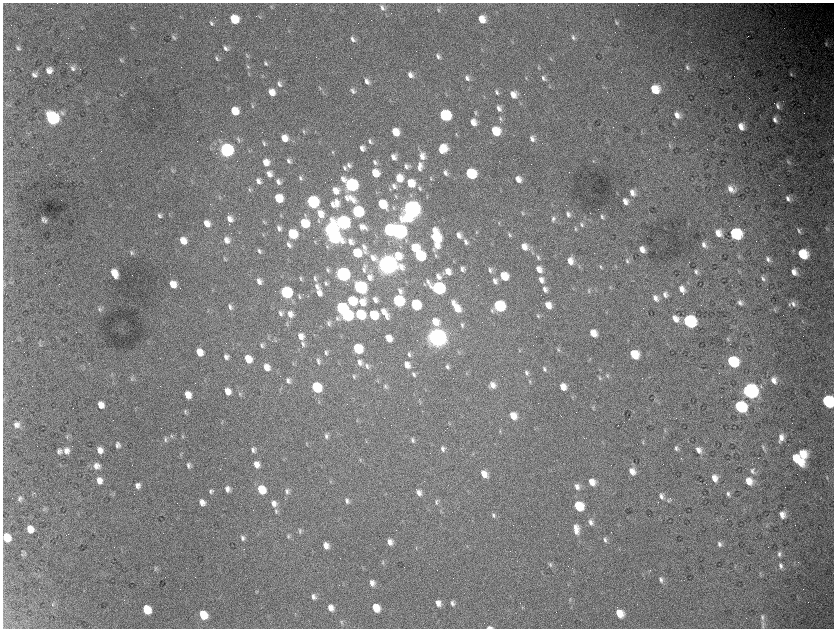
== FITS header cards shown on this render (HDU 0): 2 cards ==
NAXIS1  =                 1663 / length of data axis 1
NAXIS2  =                 1252 / length of data axis 2

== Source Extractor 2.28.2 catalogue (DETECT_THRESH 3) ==
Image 1663 x 1252 px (HDU 0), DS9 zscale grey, zoomed out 1/2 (1 PNG px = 2 x 2 image px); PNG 836 x 630 px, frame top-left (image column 2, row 1251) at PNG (3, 3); no overlay
Background 4320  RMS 76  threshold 227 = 3 sigma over >= 5 px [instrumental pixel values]
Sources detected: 461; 59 cannot appear on this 1/2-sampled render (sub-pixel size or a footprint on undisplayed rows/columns) and are not listed; the other 402 listed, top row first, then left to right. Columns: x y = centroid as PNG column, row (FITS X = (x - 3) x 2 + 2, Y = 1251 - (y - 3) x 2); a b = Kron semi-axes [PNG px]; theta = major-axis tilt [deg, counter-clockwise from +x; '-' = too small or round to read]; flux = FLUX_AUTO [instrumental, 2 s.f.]
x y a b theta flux
382 8 9 5 -57 5.6e+04
438 10 7 4 -69 2.7e+04
259 16 5 3 - 1.3e+04
234 19 7 6 - 4.8e+05
482 19 7 6 - 2.2e+05
616 22 6 3 -61 2.2e+04
211 23 7 4 -50 3.8e+04
132 27 7 3 -45 2.2e+04
173 37 7 4 -56 3.1e+04
573 37 7 4 -64 3.7e+04
353 39 8 5 -58 5.8e+04
826 44 7 4 -71 3.0e+04
18 48 7 5 -57 3.6e+04
226 48 7 4 -51 5.1e+04
247 56 6 4 -63 2.3e+04
438 56 8 4 -52 4.7e+04
217 58 6 3 -57 2.8e+04
551 59 5 3 - 1.6e+04
121 60 7 4 -55 2.7e+04
265 63 7 4 -55 3.0e+04
248 66 7 3 -52 2.3e+04
687 67 7 4 -65 3.4e+04
73 68 8 6 -41 5.5e+04
539 68 6 3 -58 1.5e+04
49 70 7 6 - 1.0e+05
249 74 6 2 -74 1.2e+04
791 74 7 3 -66 2.2e+04
34 75 5 4 - 5.0e+04
410 75 7 5 -55 9.0e+04
467 78 8 5 -58 5.8e+04
526 78 3 2 - 9.3e+03
543 78 8 4 -60 4.3e+04
367 81 7 5 -49 6.8e+04
279 84 8 6 -63 5.4e+04
549 86 7 3 -73 1.8e+04
320 88 8 3 -59 2.4e+04
655 89 7 6 - 3.8e+05
353 91 8 4 -61 4.0e+04
271 92 7 6 - 1.8e+05
497 92 7 4 -61 3.7e+04
513 95 8 6 -53 1.4e+05
252 106 6 3 -62 1.8e+04
778 106 9 5 -71 6.4e+04
499 108 7 5 -54 6.7e+04
235 111 7 6 - 3.2e+05
62 113 9 5 -57 4.6e+04
475 113 7 3 -69 2.4e+04
677 115 8 6 -57 1.0e+05
445 116 7 7 - 1.5e+06
53 118 8 7 - 4.1e+06
500 119 7 4 -64 2.6e+04
775 120 8 5 -67 7.3e+04
473 122 6 5 - 1.4e+05
741 126 7 6 - 1.5e+05
303 131 6 3 -68 1.9e+04
495 131 7 6 - 4.9e+05
395 132 6 6 - 2.6e+05
284 138 7 6 - 1.7e+05
532 139 8 5 -61 7.1e+04
239 140 8 4 -75 2.9e+04
370 141 7 4 -61 3.6e+04
264 143 7 4 -63 3.0e+04
670 146 7 3 -67 2.3e+04
362 148 6 5 - 7.9e+04
443 148 7 7 - 3.6e+05
226 150 7 7 - 5.4e+06
332 152 6 2 -71 1.2e+04
422 156 9 7 -77 1.2e+05
393 157 7 5 -64 9.0e+04
833 160 5 2 - 1.1e+04
289 161 6 4 -57 4.3e+04
593 161 4 3 - 1.1e+04
788 161 8 4 -73 3.3e+04
266 162 7 6 - 1.5e+05
375 162 8 4 -59 4.4e+04
349 165 8 5 -56 5.5e+04
420 165 10 7 -58 9.2e+04
406 167 7 5 -50 5.7e+04
344 168 7 4 -63 4.2e+04
419 168 7 4 -56 4.5e+04
172 170 7 4 -68 2.6e+04
375 173 6 6 - 2.8e+05
445 173 7 5 -59 5.6e+04
269 174 8 6 -60 1.0e+05
470 174 7 6 - 1.2e+06
300 178 6 4 -68 3.2e+04
399 178 8 7 - 2.3e+05
430 178 6 3 -71 2.1e+04
518 179 7 5 -60 1.2e+05
258 181 7 5 -60 7.2e+04
278 182 7 5 -59 6.8e+04
411 183 8 7 - 3.4e+05
351 185 8 7 - 4.2e+06
394 186 9 6 -59 8.1e+04
420 188 8 4 -67 3.4e+04
390 189 7 2 -70 1.7e+04
731 189 9 7 -54 1.4e+05
249 190 7 3 -66 2.3e+04
335 191 8 7 - 1.8e+05
632 193 8 6 -52 1.0e+05
396 196 6 4 -79 2.1e+04
219 198 4 2 - 1.1e+04
278 198 7 6 - 4.7e+05
347 198 8 5 -64 7.0e+04
788 198 8 5 -74 6.6e+04
352 199 16 7 -50 1.9e+05
625 201 7 5 -64 9.1e+04
312 202 7 6 - 3.0e+06
336 203 10 7 -81 1.4e+05
332 204 7 4 -71 6.5e+04
382 204 7 6 - 5.8e+05
393 208 7 3 -61 2.0e+04
412 209 9 8 - 1.1e+07
357 212 7 6 - 2.3e+06
523 213 6 3 -75 2.0e+04
320 214 10 7 -61 1.9e+05
568 214 8 5 -60 5.1e+04
281 215 5 3 - 1.7e+04
305 215 7 3 -74 2.3e+04
160 216 6 4 -54 4.0e+04
602 217 7 4 -61 3.2e+04
407 218 9 7 -20 5.1e+05
230 219 7 6 - 1.0e+05
553 219 8 5 89 4.5e+04
43 220 4 3 - 2.6e+04
45 221 4 2 - 2.1e+04
319 221 7 4 -69 2.7e+04
264 222 6 3 -72 1.7e+04
343 222 9 8 - 5.9e+06
304 223 7 6 - 6.4e+05
499 223 4 2 - 1.0e+04
207 224 7 6 - 1.5e+05
581 224 7 4 -69 3.4e+04
361 227 7 4 -75 5.3e+04
364 227 10 5 -52 7.3e+04
279 228 7 6 - 6.4e+04
827 228 5 3 - 1.6e+04
575 229 6 4 -68 2.3e+04
330 230 8 7 - 5.8e+06
389 230 7 6 - 2.3e+06
434 230 6 3 -79 1.1e+05
399 231 8 7 - 8.3e+06
799 231 7 4 -70 3.8e+04
476 232 5 2 - 1.3e+04
718 233 8 7 - 1.5e+05
292 234 7 6 - 8.6e+05
735 234 8 7 - 1.4e+06
263 235 4 2 - 9.6e+03
459 235 7 6 - 9.2e+04
510 235 6 4 -61 2.4e+04
333 238 8 6 -18 4.0e+06
436 238 9 7 -81 9.7e+05
227 240 7 6 - 9.6e+04
183 241 7 6 - 1.9e+05
350 242 8 6 -62 8.9e+04
466 242 8 5 -66 6.0e+04
289 245 7 5 -62 5.8e+04
436 245 8 5 -52 1.4e+05
704 245 8 5 -63 7.2e+04
327 247 6 3 -66 2.1e+04
364 247 15 4 -71 6.7e+04
524 247 8 6 -60 1.4e+05
414 248 7 7 - 3.9e+05
433 249 8 3 -71 2.8e+04
642 250 6 4 -63 1.2e+05
259 251 7 4 -65 3.6e+04
131 252 7 5 -64 3.3e+04
357 253 7 6 - 6.2e+05
802 254 8 7 - 5.5e+05
436 255 6 3 -71 2.4e+04
398 256 8 7 - 3.0e+05
420 256 7 6 - 1.3e+06
538 257 7 4 -68 3.3e+04
739 257 5 3 - 1.9e+04
373 258 10 7 -55 1.2e+05
224 259 7 3 -77 1.8e+04
768 259 7 4 -63 4.9e+04
570 261 8 6 -79 1.5e+05
627 261 7 4 -69 3.3e+04
388 264 10 8 -30 1.4e+07
364 266 8 4 -72 3.9e+04
579 266 5 3 - 1.9e+04
600 267 6 4 -64 2.2e+04
462 269 6 5 - 5.8e+04
539 269 8 6 -59 1.3e+05
327 270 6 3 -73 2.6e+04
364 270 8 4 -80 4.4e+04
490 270 7 4 -72 4.0e+04
448 271 7 6 - 1.5e+05
696 272 6 4 -66 3.6e+04
794 272 6 5 - 1.1e+05
114 273 8 5 -63 2.2e+05
342 274 7 7 - 6.3e+06
438 276 9 6 -60 9.0e+04
504 276 7 6 - 3.4e+05
369 277 9 7 -64 1.1e+05
315 278 8 4 -67 3.3e+04
301 279 6 3 -67 2.4e+04
763 279 8 4 -66 3.8e+04
541 280 8 6 -63 1.0e+05
259 281 7 5 -65 8.6e+04
495 281 7 5 -71 6.6e+04
326 283 5 3 - 2.7e+04
173 284 7 6 - 1.9e+05
3 286 7 1 -83 1.3e+04
317 287 9 6 -61 7.5e+04
360 287 8 7 - 2.7e+06
438 288 8 6 -34 3.7e+06
545 289 7 5 -64 7.6e+04
681 289 8 6 -60 1.3e+05
589 290 7 4 -84 2.6e+04
400 291 8 5 -69 5.7e+04
286 292 7 6 - 2.8e+06
319 293 7 6 - 9.7e+04
683 293 3 2 - 2.1e+04
665 295 7 6 - 6.0e+04
299 296 7 3 -70 2.3e+04
307 296 2 2 - 5.4e+03
655 298 7 6 - 7.9e+04
375 300 6 4 -63 6.9e+04
352 301 7 6 - 8.8e+05
398 301 7 6 - 2.2e+06
362 302 9 8 - 2.1e+05
453 303 7 4 -74 7.6e+04
740 303 8 5 -58 4.9e+04
789 304 6 3 -86 1.8e+04
793 304 9 6 -64 7.1e+04
415 305 7 6 - 1.1e+06
548 305 7 5 -55 1.7e+05
499 306 7 6 - 1.8e+06
230 307 7 5 -60 5.3e+04
341 308 7 6 - 2.5e+06
456 308 10 6 -75 2.5e+05
100 309 8 5 -64 4.0e+04
775 310 6 3 -64 1.6e+04
492 311 8 4 -76 3.4e+04
383 312 7 5 -79 9.0e+04
280 313 7 5 -73 5.0e+04
290 314 9 7 -55 1.1e+05
346 315 7 7 - 2.4e+06
360 315 7 6 - 1.1e+06
373 315 7 6 - 6.9e+05
386 316 10 5 -84 9.5e+04
538 316 7 4 -66 2.4e+04
337 318 8 4 -67 3.7e+04
675 319 8 6 -50 1.4e+05
689 321 8 7 - 2.6e+06
803 321 6 2 -56 1.5e+04
435 322 8 7 - 2.6e+05
329 323 8 5 -89 4.2e+04
287 324 6 3 -75 1.7e+04
462 325 7 4 -74 3.4e+04
593 333 6 5 - 2.0e+05
301 336 7 6 - 1.3e+05
437 337 9 8 - 1.3e+07
388 338 6 5 - 1.9e+05
728 339 6 4 -73 2.1e+04
39 344 7 3 -69 2.0e+04
303 344 8 5 -65 4.2e+04
262 345 7 4 -77 3.3e+04
358 349 7 6 - 9.7e+05
558 349 7 3 -67 2.3e+04
519 350 5 3 - 1.3e+04
199 352 6 5 - 2.0e+05
326 352 6 4 -67 3.3e+04
458 352 5 4 - 2.2e+04
634 354 7 6 - 4.4e+05
409 355 7 4 -73 3.5e+04
226 357 7 5 -57 5.8e+04
248 359 6 5 - 2.8e+05
318 361 9 4 -69 4.0e+04
360 362 8 7 - 8.1e+04
732 362 8 7 - 1.2e+06
293 364 4 3 - 1.2e+04
407 365 7 5 -63 1.2e+05
367 366 9 5 -74 5.3e+04
266 367 6 5 - 1.5e+05
447 367 6 4 -73 3.6e+04
544 369 7 4 -67 3.4e+04
466 373 5 3 - 1.3e+04
526 373 8 5 -71 4.4e+04
414 374 6 4 -70 3.4e+04
607 375 7 4 -64 3.1e+04
354 376 7 3 -84 2.5e+04
600 378 6 4 -61 2.7e+04
132 379 7 5 -68 3.3e+04
774 380 8 6 -68 1.2e+05
288 381 7 5 -65 5.5e+04
530 382 6 4 -81 2.2e+04
492 385 8 7 - 1.0e+05
385 386 8 4 -61 2.9e+04
761 386 6 4 -74 2.3e+04
316 387 7 6 - 1.1e+06
563 387 7 5 -60 1.6e+05
227 391 6 5 - 1.5e+05
749 391 8 7 - 6.0e+06
239 394 6 3 -72 2.0e+04
188 395 6 5 - 1.9e+05
827 401 8 7 - 1.6e+06
101 405 6 6 - 1.2e+05
740 407 8 7 - 1.4e+06
593 408 5 3 - 2.0e+04
185 412 7 4 -71 2.7e+04
513 416 7 5 -57 2.1e+05
357 420 4 2 - 9.2e+03
222 423 5 2 - 1.3e+04
449 423 6 2 -74 1.1e+04
17 425 8 7 - 7.5e+04
665 430 6 3 -58 1.6e+04
500 431 5 3 - 1.7e+04
67 436 7 3 82 2.4e+04
171 436 6 4 -67 2.8e+04
182 436 6 2 -75 1.3e+04
326 436 7 5 -88 4.5e+04
781 438 9 6 75 1.2e+05
165 440 8 4 -79 3.7e+04
412 440 7 4 -74 3.4e+04
643 442 6 3 -73 1.7e+04
307 444 6 2 -83 1.2e+04
117 445 6 5 - 5.2e+04
676 448 6 4 -72 3.9e+04
763 448 8 3 -73 2.8e+04
443 449 7 5 -77 5.2e+04
100 450 6 5 - 1.1e+05
253 450 6 5 - 5.4e+04
699 450 8 6 -53 8.2e+04
59 451 6 6 - 5.4e+04
66 451 7 7 - 9.3e+04
180 454 4 2 - 1.4e+04
802 454 12 8 -80 3.9e+05
795 458 7 4 -76 3.0e+05
360 460 5 3 - 1.7e+04
800 462 9 5 -55 2.5e+05
257 464 6 5 - 1.2e+05
188 465 7 5 -89 4.5e+04
96 466 8 7 - 9.5e+04
632 471 8 6 -59 1.5e+05
752 471 9 6 -71 5.8e+04
484 474 7 6 - 1.6e+05
714 478 6 5 - 1.3e+05
827 478 6 3 -71 1.8e+04
99 480 8 7 - 1.0e+05
330 481 4 2 - 1.0e+04
749 481 8 7 - 1.9e+05
592 482 7 5 -58 1.6e+05
138 486 6 5 - 7.3e+04
577 487 7 6 - 7.9e+04
227 489 7 5 -81 7.3e+04
261 490 7 6 - 4.5e+05
211 491 7 5 82 3.8e+04
287 491 8 5 -72 4.9e+04
419 493 7 6 - 8.8e+04
728 494 6 5 - 4.2e+04
661 496 8 6 -73 6.4e+04
20 498 6 5 - 4.2e+04
347 501 7 5 -76 4.9e+04
668 501 6 4 79 2.3e+04
202 502 6 5 - 9.5e+04
436 502 7 4 -74 3.1e+04
274 503 7 6 - 8.9e+04
578 506 7 6 - 6.2e+05
43 510 4 3 - 1.6e+04
276 511 7 5 -79 3.7e+04
782 515 6 5 - 1.2e+05
494 516 7 4 -63 3.0e+04
590 522 8 5 -65 7.2e+04
767 525 6 2 62 1.5e+04
30 529 6 6 - 1.6e+05
576 529 12 6 -82 1.5e+05
300 531 7 4 -84 3.1e+04
288 536 7 4 -90 2.9e+04
7 537 7 6 - 3.7e+05
243 538 7 6 - 5.2e+04
605 540 7 5 -74 4.2e+04
390 542 6 5 - 9.7e+04
719 544 6 4 -67 4.1e+04
326 546 6 5 - 1.1e+05
416 548 5 2 - 1.3e+04
23 554 7 4 -5 2.5e+04
779 554 7 5 -81 4.3e+04
383 562 6 3 88 2.2e+04
550 564 7 4 -74 2.9e+04
781 566 8 5 -73 5.5e+04
156 568 7 3 57 2.1e+04
760 574 5 3 - 1.7e+04
661 580 8 5 -70 5.5e+04
372 583 7 5 -72 8.3e+04
313 597 7 6 - 6.7e+04
570 600 5 3 - 1.5e+04
438 603 6 5 - 1.0e+05
452 603 7 5 -76 4.7e+04
53 604 7 3 56 2.0e+04
331 608 7 5 -67 1.1e+05
376 608 7 6 - 3.1e+05
522 608 3 2 - 8.9e+03
147 609 7 6 - 4.5e+05
619 613 7 6 - 2.6e+05
203 615 7 6 - 4.2e+05
762 617 8 5 -85 4.3e+04
341 622 7 3 -82 2.2e+04
763 625 10 4 -84 3.7e+04
489 627 6 3 -1 3.9e+04
At the frame edge (FLAGS 8, measured only in part): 3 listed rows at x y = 833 160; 827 401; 489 627
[59 sub-pixel or undisplayed-footprint detections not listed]